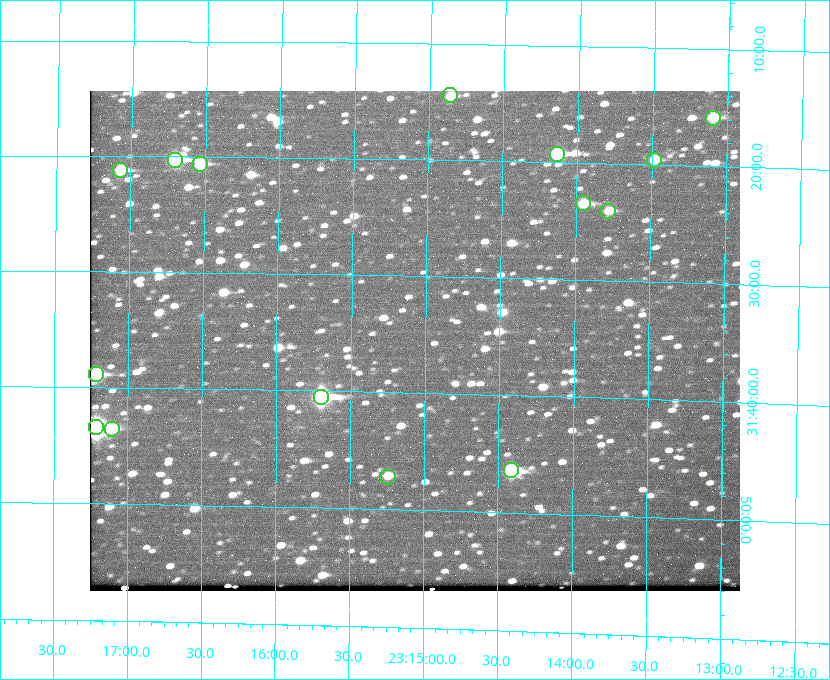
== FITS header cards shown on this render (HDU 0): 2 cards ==
NAXIS1  =                  650 / Width of table row in bytes
NAXIS2  =                  500 / Number of rows in table

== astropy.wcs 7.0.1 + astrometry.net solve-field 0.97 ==
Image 650 x 500 px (HDU 0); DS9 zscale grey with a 90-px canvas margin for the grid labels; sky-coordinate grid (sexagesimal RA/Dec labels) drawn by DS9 from the SOLVED WCS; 15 Tycho-2 reference stars matched to detected sources circled (green)
Header WCS: none
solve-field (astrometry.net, Tycho-2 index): SOLVED blind (the file carries no WCS)
Solved WCS: RA---TAN-SIP/DEC--TAN-SIP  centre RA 23:15:04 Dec +31:36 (348.77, +31.59 deg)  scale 5.16 arcsec/px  FOV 55.9' x 42.8'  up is +179 deg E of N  parity flipped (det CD > 0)
(file carries no celestial WCS; the grid is the blind solution)
Tycho-2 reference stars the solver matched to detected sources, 15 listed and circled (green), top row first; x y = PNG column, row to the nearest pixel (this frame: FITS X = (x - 90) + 1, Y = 500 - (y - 91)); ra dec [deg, ICRS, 3 dp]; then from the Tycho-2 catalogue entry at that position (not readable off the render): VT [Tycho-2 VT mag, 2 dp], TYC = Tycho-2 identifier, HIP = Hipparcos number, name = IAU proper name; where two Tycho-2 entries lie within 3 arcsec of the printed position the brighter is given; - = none
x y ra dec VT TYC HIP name
450 95 348.716 +31.241 10.71 2751-1879-1 - -
713 118 348.274 +31.265 10.04 2751-1349-1 - -
557 154 348.533 +31.321 8.95 2751-241-1 - -
175 160 349.176 +31.338 8.87 2752-38-1 - -
654 160 348.371 +31.327 10.64 2751-1121-1 - -
200 164 349.134 +31.344 10.32 2752-30-1 - -
120 170 349.268 +31.354 10.15 2752-13-1 - -
583 203 348.489 +31.392 10.19 2751-871-1 - -
608 211 348.446 +31.401 10.83 2751-661-1 - -
96 374 349.305 +31.647 9.68 2752-19-1 - -
321 397 348.924 +31.676 7.66 2752-472-1 114838 -
96 427 349.304 +31.724 8.18 2752-1095-1 114975 -
112 429 349.277 +31.726 11.07 2752-324-1 - -
511 470 348.603 +31.774 10.34 2751-877-1 - -
388 477 348.810 +31.787 10.96 2752-75-1 - -